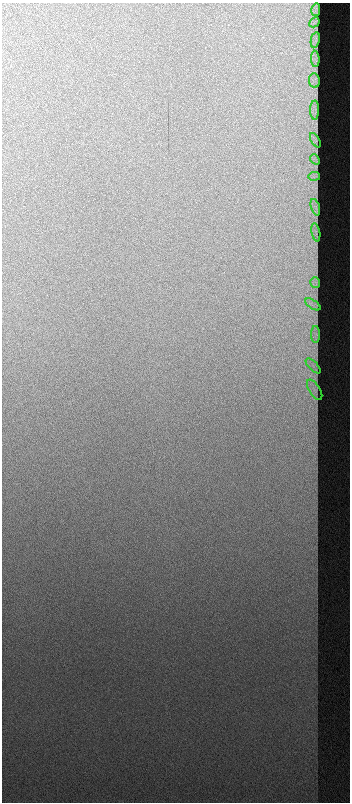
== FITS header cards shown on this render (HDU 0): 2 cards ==
NAXIS1  =                  348  /
NAXIS2  =                  800  /

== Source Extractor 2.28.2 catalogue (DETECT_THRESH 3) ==
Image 348 x 800 px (HDU 0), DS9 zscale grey, 1 PNG px = 1 image px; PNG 352 x 804 px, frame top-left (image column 1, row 800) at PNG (2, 3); each listed source drawn as its Kron ellipse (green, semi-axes under 4 px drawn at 4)
Background 839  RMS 8.5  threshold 25.4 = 3 sigma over >= 5 px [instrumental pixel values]
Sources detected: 16; all 16 listed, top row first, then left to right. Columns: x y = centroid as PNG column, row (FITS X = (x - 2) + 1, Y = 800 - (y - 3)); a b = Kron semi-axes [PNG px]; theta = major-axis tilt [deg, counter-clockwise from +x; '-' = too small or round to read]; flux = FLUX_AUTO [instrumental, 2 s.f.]
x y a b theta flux
316 10 6 2 77 720
314 22 6 2 46 730
315 40 8 3 78 1100
315 59 8 4 -88 1100
314 80 7 5 -82 1400
315 110 9 4 89 2100
315 140 8 3 -58 550
315 159 5 3 - 740
314 176 6 3 8 570
315 207 8 3 -73 810
316 232 9 3 -79 760
315 283 5 5 - 960
313 304 9 3 -33 1200
316 334 8 4 90 1100
313 366 10 3 -45 1400
315 390 11 5 -57 1500